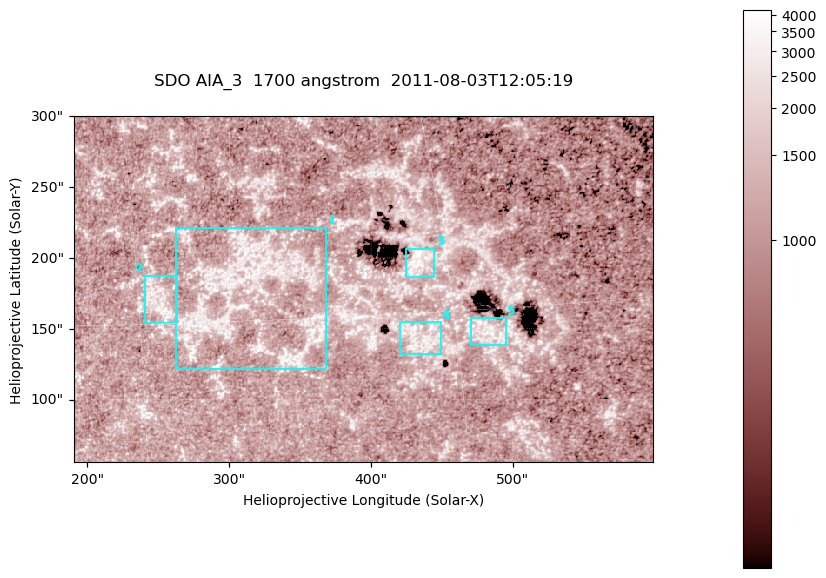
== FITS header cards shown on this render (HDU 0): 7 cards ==
TELESCOP= 'SDO     '           /
INSTRUME= 'AIA_3   '           /
WAVELNTH=                 1700 /
WAVEUNIT= 'angstrom'           /
DATE-OBS= '2011-08-03T12:05:19.712' /
CTYPE1  = 'HPLN-TAN'           /
CTYPE2  = 'HPLT-TAN'           /

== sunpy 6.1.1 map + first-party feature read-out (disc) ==
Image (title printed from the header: SDO AIA_3  1700 angstrom  2011-08-03T12:05:19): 666 x 399 px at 0.613 arcsec/px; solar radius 946 arcsec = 1543 px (partial field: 3.6% of the solar disc is inside the frame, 100% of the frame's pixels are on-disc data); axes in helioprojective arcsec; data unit not stated in the header (colour bar unlabelled)
Pointing: header CRPIX1/2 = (2049.23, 2048.32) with CRVAL1/2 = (0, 0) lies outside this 666 x 399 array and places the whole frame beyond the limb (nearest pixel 1.4 R_sun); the SolarSoft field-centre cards XCEN/YCEN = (394.4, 178.1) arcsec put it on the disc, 1952 arcsec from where CRPIX/CRVAL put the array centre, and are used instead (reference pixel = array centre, CRVAL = XCEN/YCEN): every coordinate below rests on XCEN/YCEN
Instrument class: DISC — disc imager (sunpy class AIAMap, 1700 A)
Bright regions (active regions / flare kernels): reference = the on-disc median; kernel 5 px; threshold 5 sigma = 1320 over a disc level ~1092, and >= 1.15x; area >= 265 px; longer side >= 5 px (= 3.1 arcsec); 5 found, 5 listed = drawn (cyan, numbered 1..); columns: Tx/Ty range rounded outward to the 2 arcsec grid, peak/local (2 s.f.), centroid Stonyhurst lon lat
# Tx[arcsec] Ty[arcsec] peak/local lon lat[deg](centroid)
1 262..368 122..222 3.4 +20 +16
2 240..264 154..188 3.2 +16 +16
3 424..446 186..208 5.9 +29 +17
4 420..450 132..156 3.5 +28 +14
5 470..496 138..158 3.2 +32 +14